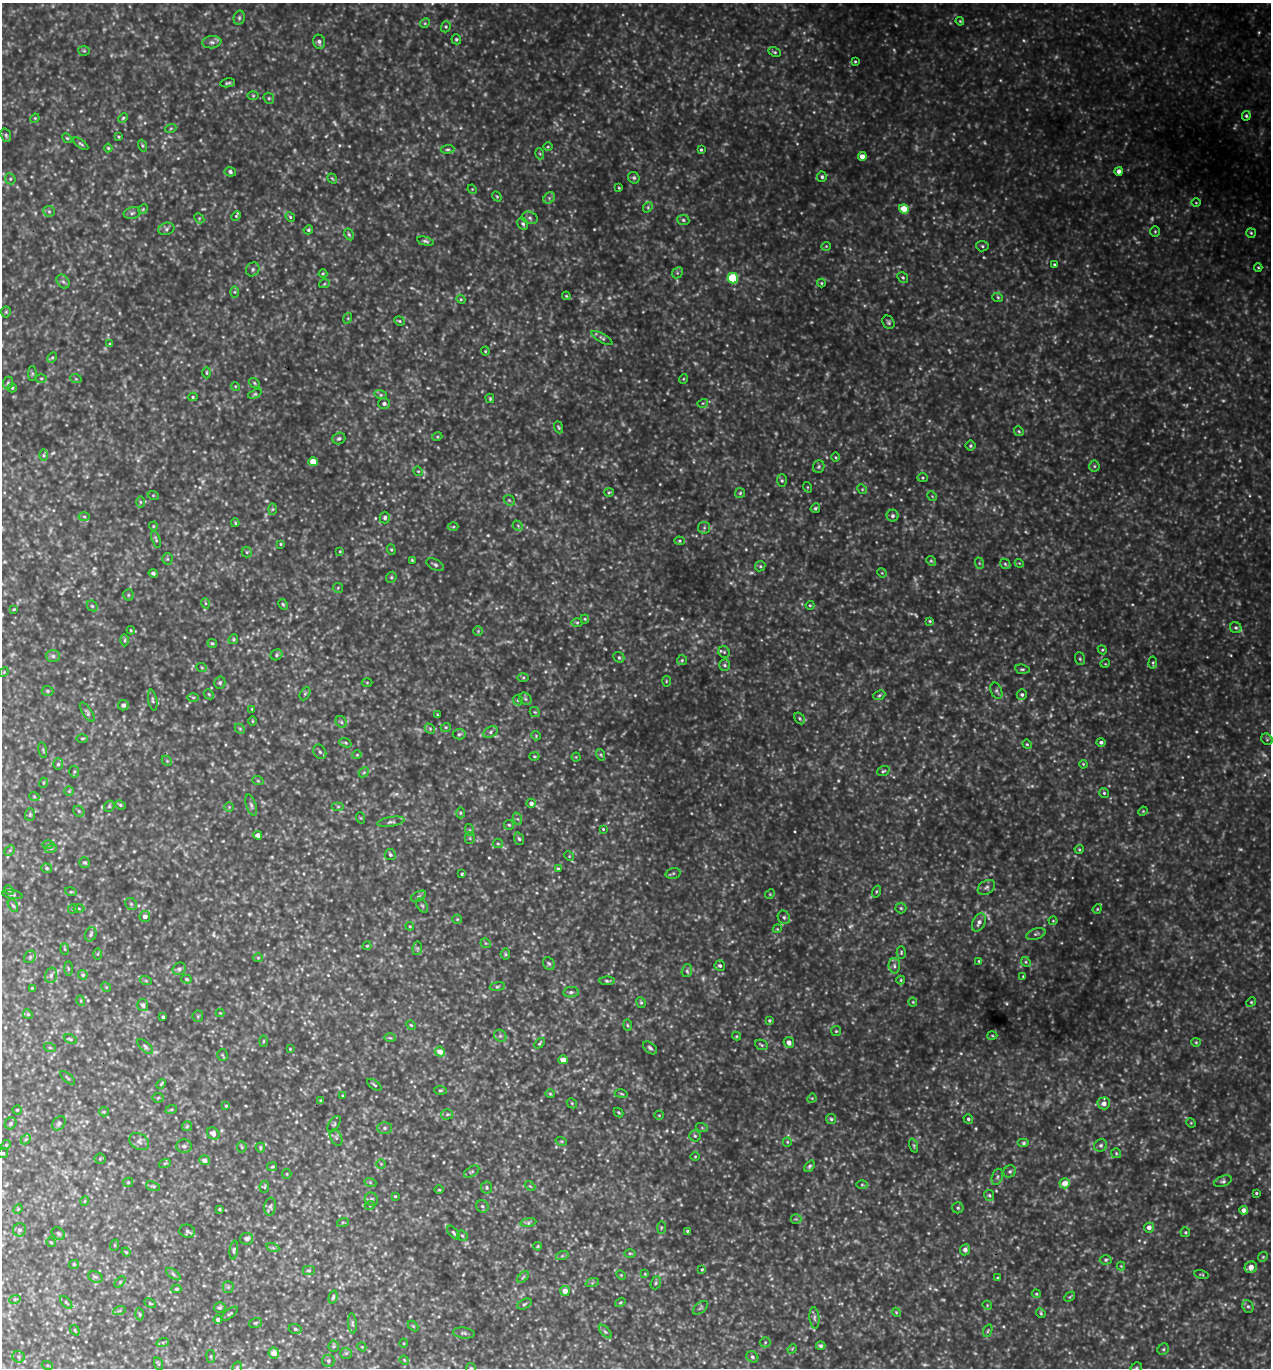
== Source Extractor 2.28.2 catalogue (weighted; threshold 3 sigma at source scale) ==
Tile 11 of 4 x 4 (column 3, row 3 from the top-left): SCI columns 2834-4102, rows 1392-2757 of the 5508 x 5494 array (HDU 1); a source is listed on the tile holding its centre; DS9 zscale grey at full resolution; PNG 1273 x 1370 px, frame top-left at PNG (2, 3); each listed source drawn as its Kron ellipse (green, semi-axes under 4 px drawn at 4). Shown black and unused: <1% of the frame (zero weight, under 3 of 5 exposures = <1% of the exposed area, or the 3 px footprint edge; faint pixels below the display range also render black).
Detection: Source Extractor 2.28.2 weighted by HDU 2 'WHT'; one run over the whole footprint, this tile lists its part. Background 0.736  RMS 0.12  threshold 0.525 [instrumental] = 3 sigma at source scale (4.5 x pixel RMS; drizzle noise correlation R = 1.50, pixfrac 1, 0.05/0.05 arcsec/px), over >= 5 px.
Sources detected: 653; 113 too faint to see at this stretch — neither listed nor drawn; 1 inside a brighter listed object's ellipse — not listed separately; of the other 539, all 500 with FLUX_AUTO >= 9.96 (the completeness limit of this list) listed and drawn (39 fainter detections not listed), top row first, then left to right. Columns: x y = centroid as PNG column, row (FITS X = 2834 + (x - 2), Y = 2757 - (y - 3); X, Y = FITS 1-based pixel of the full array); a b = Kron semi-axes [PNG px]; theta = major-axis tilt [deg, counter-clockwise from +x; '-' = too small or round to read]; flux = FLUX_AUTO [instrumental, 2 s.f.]
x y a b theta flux
239 18 7 5 77 22
960 21 4 3 - 12
425 23 5 4 - 15
446 27 6 4 71 18
456 39 5 4 - 20
212 42 9 6 7 38
319 42 7 6 - 38
84 51 5 5 - 16
775 52 6 4 -26 19
855 62 3 3 - 12
228 83 7 3 10 21
253 96 5 3 - 12
269 98 6 5 - 18
1246 116 5 4 - 18
35 118 5 4 - 12
123 118 5 4 - 16
171 128 5 3 - 13
6 135 7 5 -69 21
119 137 4 3 - 12
67 138 5 4 - 15
81 144 9 4 -36 21
142 146 6 4 -70 14
548 147 4 3 - 11
108 148 4 4 - 14
448 149 7 4 5 20
701 150 4 3 - 16
540 154 5 3 - 14
862 156 4 4 - 97
1119 171 4 4 - 62
230 172 5 5 - 26
822 177 5 5 - 23
332 178 5 4 - 13
634 178 6 5 - 23
10 179 6 5 - 19
619 188 3 3 - 11
472 189 5 4 - 12
497 197 5 4 - 14
549 198 6 5 - 24
1196 203 5 3 - 10
648 207 6 4 49 18
143 209 5 4 - 14
904 209 5 4 - 240
49 211 6 5 - 22
132 213 9 5 13 29
236 216 5 4 - 16
290 217 5 4 - 15
199 218 6 4 -46 18
530 218 8 6 -18 34
683 220 6 5 - 23
523 224 6 5 - 24
166 229 8 6 19 32
308 230 5 4 - 18
1155 231 5 4 - 16
1251 233 5 4 - 16
349 234 6 4 -63 19
425 241 8 4 -13 25
826 246 5 4 - 13
982 246 6 5 - 21
1054 264 4 3 - 13
1258 267 4 4 - 13
253 269 7 6 - 31
677 273 6 5 - 20
323 274 4 4 - 12
903 277 6 5 - 19
733 278 5 5 - 620
63 282 7 6 - 31
821 283 4 4 - 12
324 284 5 3 - 12
235 292 6 4 -90 18
566 296 4 3 - 12
998 298 5 3 - 14
461 299 4 4 - 12
6 312 5 5 - 16
348 318 5 3 - 12
399 321 5 4 - 17
889 322 7 5 -54 24
602 338 12 4 -30 27
110 344 4 3 - 12
485 351 4 4 - 12
52 358 6 4 61 17
207 373 6 3 -90 13
32 374 7 4 90 19
41 378 5 3 - 14
76 379 6 3 -18 13
683 379 5 3 - 11
8 383 6 5 - 21
254 383 6 4 -38 16
235 386 4 3 - 11
12 388 4 4 - 18
255 394 7 4 24 17
381 395 6 4 -17 20
193 397 4 4 - 15
490 398 5 3 - 13
703 403 5 3 - 13
384 404 6 5 - 31
559 427 6 4 -67 16
1019 431 5 4 - 16
437 437 5 3 - 12
339 438 6 5 - 26
970 446 5 5 - 19
44 455 6 4 -90 17
836 457 4 3 - 11
313 462 4 4 - 170
1094 466 5 5 - 18
819 467 6 5 - 22
418 471 5 4 - 12
922 478 5 4 - 15
782 481 6 5 - 23
807 487 5 3 - 11
862 489 5 4 - 15
609 493 5 3 - 13
740 493 5 5 - 16
153 495 6 3 -19 12
932 496 5 4 - 13
509 500 6 4 -44 20
140 502 6 4 -89 15
815 508 5 4 - 22
273 509 6 4 88 16
84 516 5 3 - 15
893 516 6 6 - 35
385 518 6 5 - 26
235 523 4 3 - 13
153 526 4 4 - 12
518 526 6 4 -48 16
453 527 5 3 - 13
704 528 6 5 - 25
156 539 9 4 -73 19
680 541 5 4 - 15
280 544 4 4 - 12
391 550 5 4 - 16
340 551 4 3 - 11
247 552 5 5 - 15
167 559 5 5 - 16
412 560 4 4 - 14
931 561 5 4 - 15
979 563 6 3 -72 14
1019 563 4 3 - 10
1005 564 6 4 -45 19
435 565 9 5 -26 27
760 566 5 5 - 17
153 573 4 3 - 23
882 573 5 4 - 11
391 577 6 5 - 18
338 588 5 5 - 16
128 595 5 5 - 17
205 603 5 3 - 12
283 604 6 4 -62 16
810 605 4 4 - 13
92 606 6 5 - 18
14 609 3 3 - 11
585 619 4 4 - 13
930 621 4 3 - 13
577 623 6 4 0 14
1236 628 6 5 - 25
131 630 4 3 - 12
478 631 5 4 - 16
233 639 5 4 - 15
125 640 6 4 89 16
212 643 5 4 - 17
1102 650 4 4 - 13
724 652 6 5 - 23
276 655 6 5 - 22
53 656 7 6 - 33
619 657 6 5 - 22
1080 659 6 5 - 19
682 660 5 5 - 18
1153 663 6 4 84 16
1105 664 5 3 - 10
725 665 6 5 - 23
202 668 5 3 - 13
1022 669 7 4 -8 20
4 672 5 4 - 12
523 678 5 4 - 15
666 681 5 3 - 12
220 683 6 5 - 21
367 683 5 3 - 11
48 691 6 5 - 19
996 691 8 5 -67 27
209 694 5 4 - 15
305 694 7 4 63 18
879 695 6 4 23 18
1022 695 5 5 - 27
193 697 6 4 -1 14
525 699 7 5 -45 25
153 700 10 4 -79 26
518 700 5 4 - 19
123 705 5 5 - 44
252 709 3 3 - 11
87 712 11 4 -56 28
535 712 5 4 - 15
437 715 3 2 - 11
800 718 6 4 -57 17
252 721 5 3 - 11
341 722 6 5 - 22
446 727 5 3 - 12
240 729 6 4 -46 16
430 729 6 4 -47 19
491 732 7 5 29 32
459 734 6 5 - 22
536 736 4 4 - 12
82 738 5 3 - 16
1267 739 6 5 - 17
1101 742 5 4 - 28
345 743 6 4 -20 17
1027 744 5 4 - 15
43 750 8 3 -78 14
320 752 7 6 - 27
357 755 5 4 - 12
601 755 6 4 -72 16
534 756 5 4 - 14
576 757 4 4 - 12
167 761 5 4 - 15
58 764 6 5 - 19
1083 764 4 3 - 11
74 771 6 5 - 18
883 771 6 4 19 20
364 772 6 4 44 17
258 781 6 3 -19 14
43 783 5 3 - 11
69 791 5 5 - 14
1104 793 5 5 - 18
34 796 5 3 - 10
531 803 5 4 - 45
120 805 5 4 - 19
251 805 11 5 -72 32
109 806 6 5 - 15
229 807 5 4 - 15
338 807 6 4 0 20
79 811 6 5 - 18
1143 811 5 4 - 12
460 813 5 3 - 15
30 814 6 5 - 19
361 818 6 3 -70 12
518 819 6 4 -70 20
391 822 14 4 9 39
509 825 5 5 - 18
603 829 4 4 - 12
470 830 6 4 -71 16
258 835 4 4 - 61
470 838 5 5 - 18
519 839 6 4 -70 21
48 844 6 4 1 14
498 844 5 4 - 18
51 848 6 4 18 18
1079 849 4 4 - 12
10 850 6 4 45 18
390 855 6 5 - 24
569 856 5 4 - 11
85 863 6 5 - 21
47 868 5 5 - 19
558 869 4 3 - 15
673 873 7 5 13 19
462 874 4 3 - 13
986 887 9 6 33 40
9 890 5 4 - 17
71 892 6 3 -17 14
876 892 6 3 71 13
770 894 5 4 - 14
13 895 10 4 -8 20
419 896 8 4 27 24
131 904 6 5 - 24
13 906 7 4 -61 20
422 906 8 5 -61 23
79 908 5 3 - 13
901 908 5 5 - 19
73 909 5 4 - 15
1097 909 5 4 - 12
145 916 5 5 - 52
784 917 7 6 - 28
457 919 5 4 - 13
1053 921 4 4 - 12
979 922 10 6 64 53
410 926 4 3 - 11
777 929 4 3 - 11
91 934 7 5 67 26
1036 934 10 5 18 33
486 943 5 4 - 15
367 946 4 4 - 12
417 948 7 5 83 20
65 949 6 4 -88 14
901 952 6 4 89 16
98 954 6 4 89 15
505 954 5 5 - 16
30 957 7 5 47 23
258 958 5 4 - 14
979 961 4 3 - 11
1026 962 5 4 - 18
549 964 7 5 -55 25
720 966 5 5 - 30
894 966 8 5 -86 33
68 969 7 4 -90 18
179 969 7 6 - 31
687 971 6 5 - 22
51 975 8 6 75 35
83 975 5 4 - 20
1023 976 4 3 - 10
186 979 5 4 - 17
901 980 4 4 - 11
146 981 6 4 -19 15
607 981 8 4 0 22
497 986 7 4 8 24
106 987 5 4 - 15
32 988 3 3 - 11
571 992 7 5 9 27
81 1001 5 3 - 12
641 1002 6 4 -68 19
913 1002 4 4 - 11
1251 1002 5 4 - 15
143 1005 6 5 - 40
220 1013 4 4 - 10
28 1014 5 4 - 16
198 1016 5 5 - 18
163 1017 3 3 - 21
769 1020 4 3 - 18
411 1025 5 4 - 12
627 1025 6 4 -88 15
836 1031 5 5 - 15
500 1036 7 5 -43 28
736 1036 4 4 - 14
992 1036 5 3 - 12
390 1038 6 4 -2 15
70 1039 7 4 -26 18
263 1041 5 3 - 13
789 1042 5 5 - 62
1196 1042 5 4 - 15
539 1043 6 3 50 15
761 1045 6 5 - 20
145 1047 9 5 -43 31
50 1048 6 4 -19 16
650 1048 8 5 -40 27
290 1049 3 2 - 10
440 1052 5 5 - 100
222 1055 6 5 - 16
563 1060 4 4 - 120
68 1078 9 3 -41 15
161 1084 5 3 - 14
374 1085 8 3 -35 19
440 1090 6 4 -4 15
550 1094 4 4 - 13
621 1094 7 3 -10 14
343 1096 3 3 - 11
158 1098 5 5 - 15
812 1098 5 4 - 12
321 1101 4 4 - 19
572 1103 5 4 - 15
1104 1103 6 6 - 65
226 1106 4 3 - 12
17 1110 4 4 - 15
171 1110 6 4 19 13
104 1112 5 4 - 14
618 1112 5 3 - 14
447 1114 5 5 - 18
659 1115 5 4 - 13
831 1119 5 5 - 20
968 1119 5 4 - 20
11 1123 6 5 - 23
59 1123 8 5 51 31
1191 1123 5 4 - 12
334 1124 9 5 58 25
187 1126 5 5 - 14
385 1128 7 6 - 31
702 1128 6 4 -19 16
213 1133 7 5 -41 60
695 1136 5 5 - 21
336 1138 9 5 -63 30
26 1139 6 4 44 19
561 1141 6 3 -18 14
139 1142 10 7 -30 47
787 1142 5 4 - 15
1024 1143 6 4 0 20
6 1145 5 4 - 14
1101 1145 7 6 - 29
184 1146 8 6 -1 31
914 1146 7 3 -71 15
242 1147 5 5 - 16
260 1147 5 4 - 18
3 1153 5 4 - 20
1116 1153 5 5 - 16
695 1156 5 3 - 10
100 1159 5 5 - 15
204 1160 5 5 - 58
165 1163 6 4 18 15
381 1164 5 5 - 14
809 1166 6 4 51 22
272 1167 5 4 - 13
1010 1171 6 5 - 24
472 1172 8 5 30 23
287 1174 5 4 - 15
997 1177 8 5 72 26
1223 1181 9 5 21 29
128 1182 5 4 - 14
370 1182 6 4 -20 16
1065 1183 5 5 - 130
862 1185 6 4 -1 16
153 1186 7 4 -16 21
530 1186 6 3 -43 13
264 1187 6 5 - 17
487 1187 6 5 - 22
439 1190 4 3 - 11
1256 1193 3 3 - 13
989 1195 5 5 - 17
395 1196 3 3 - 12
371 1199 7 6 - 29
85 1201 4 3 - 10
370 1205 5 3 - 11
482 1206 6 6 - 25
270 1207 9 5 84 32
958 1208 5 5 - 20
18 1209 5 4 - 12
220 1209 3 2 - 13
1244 1210 4 4 - 79
796 1219 5 5 - 17
343 1222 6 4 17 14
528 1222 8 4 8 24
661 1227 6 3 89 13
1149 1227 5 5 - 54
19 1230 6 6 - 32
187 1231 8 6 -13 27
688 1231 4 3 - 25
1185 1232 5 5 - 15
58 1233 7 5 -39 23
453 1233 8 4 -50 24
462 1236 6 4 -43 17
247 1239 6 5 - 41
51 1242 5 4 - 13
115 1245 6 3 72 11
538 1246 4 4 - 14
273 1248 6 4 -18 18
234 1250 9 4 82 22
965 1250 5 5 - 51
126 1252 5 3 - 11
630 1253 6 4 -1 15
562 1256 6 4 19 19
1263 1257 5 4 - 16
1106 1260 6 4 4 22
74 1264 5 4 - 15
1121 1266 4 4 - 11
1251 1267 6 5 - 93
702 1269 4 3 - 12
309 1271 6 4 0 17
173 1274 9 4 -37 26
645 1274 4 3 - 10
621 1275 6 3 -45 12
1202 1275 7 3 -14 14
95 1277 7 5 -20 27
523 1277 7 4 45 19
998 1278 3 3 - 19
120 1282 6 4 46 18
592 1283 7 4 19 19
656 1283 7 5 70 20
228 1287 5 5 - 20
176 1289 5 4 - 16
565 1291 5 5 - 94
1036 1294 5 4 - 14
333 1297 7 4 75 19
1070 1297 6 3 44 13
15 1299 6 3 19 14
66 1302 8 4 -47 19
620 1302 5 4 - 13
150 1303 6 4 -29 14
524 1304 8 4 28 21
987 1305 5 4 - 10
1248 1306 6 5 - 27
220 1308 5 5 - 24
700 1308 9 5 38 24
119 1311 6 4 19 19
896 1312 5 3 - 11
1041 1313 5 4 - 16
140 1314 6 4 -87 17
230 1314 10 3 40 19
814 1318 10 5 -86 33
218 1319 4 4 - 40
255 1323 6 5 - 18
352 1323 10 4 -85 23
413 1326 6 4 -45 13
295 1329 6 5 - 25
75 1330 5 3 - 13
605 1331 8 4 -48 24
988 1331 6 4 70 15
464 1333 11 5 -7 31
163 1342 6 4 19 17
765 1342 5 5 - 17
404 1343 4 3 - 11
334 1346 5 5 - 17
821 1346 5 4 - 24
362 1347 4 3 - 10
792 1349 5 4 - 12
1163 1349 6 5 - 21
274 1353 5 5 - 100
346 1353 6 5 - 21
211 1356 6 3 -82 13
18 1357 6 5 - 26
752 1357 6 5 - 23
404 1360 5 4 - 11
328 1361 6 6 - 25
159 1364 7 4 -71 18
47 1365 5 3 - 14
237 1367 6 4 71 16
471 1368 5 5 - 17
1136 1368 6 5 - 22
Isophote crosses this tile's border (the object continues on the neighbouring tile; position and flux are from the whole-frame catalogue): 4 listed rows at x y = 3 1153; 237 1367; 471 1368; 1136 1368
Unlisted compact peaks at least as high as the median listed source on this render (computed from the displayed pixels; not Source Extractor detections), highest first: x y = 1165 1184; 682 618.